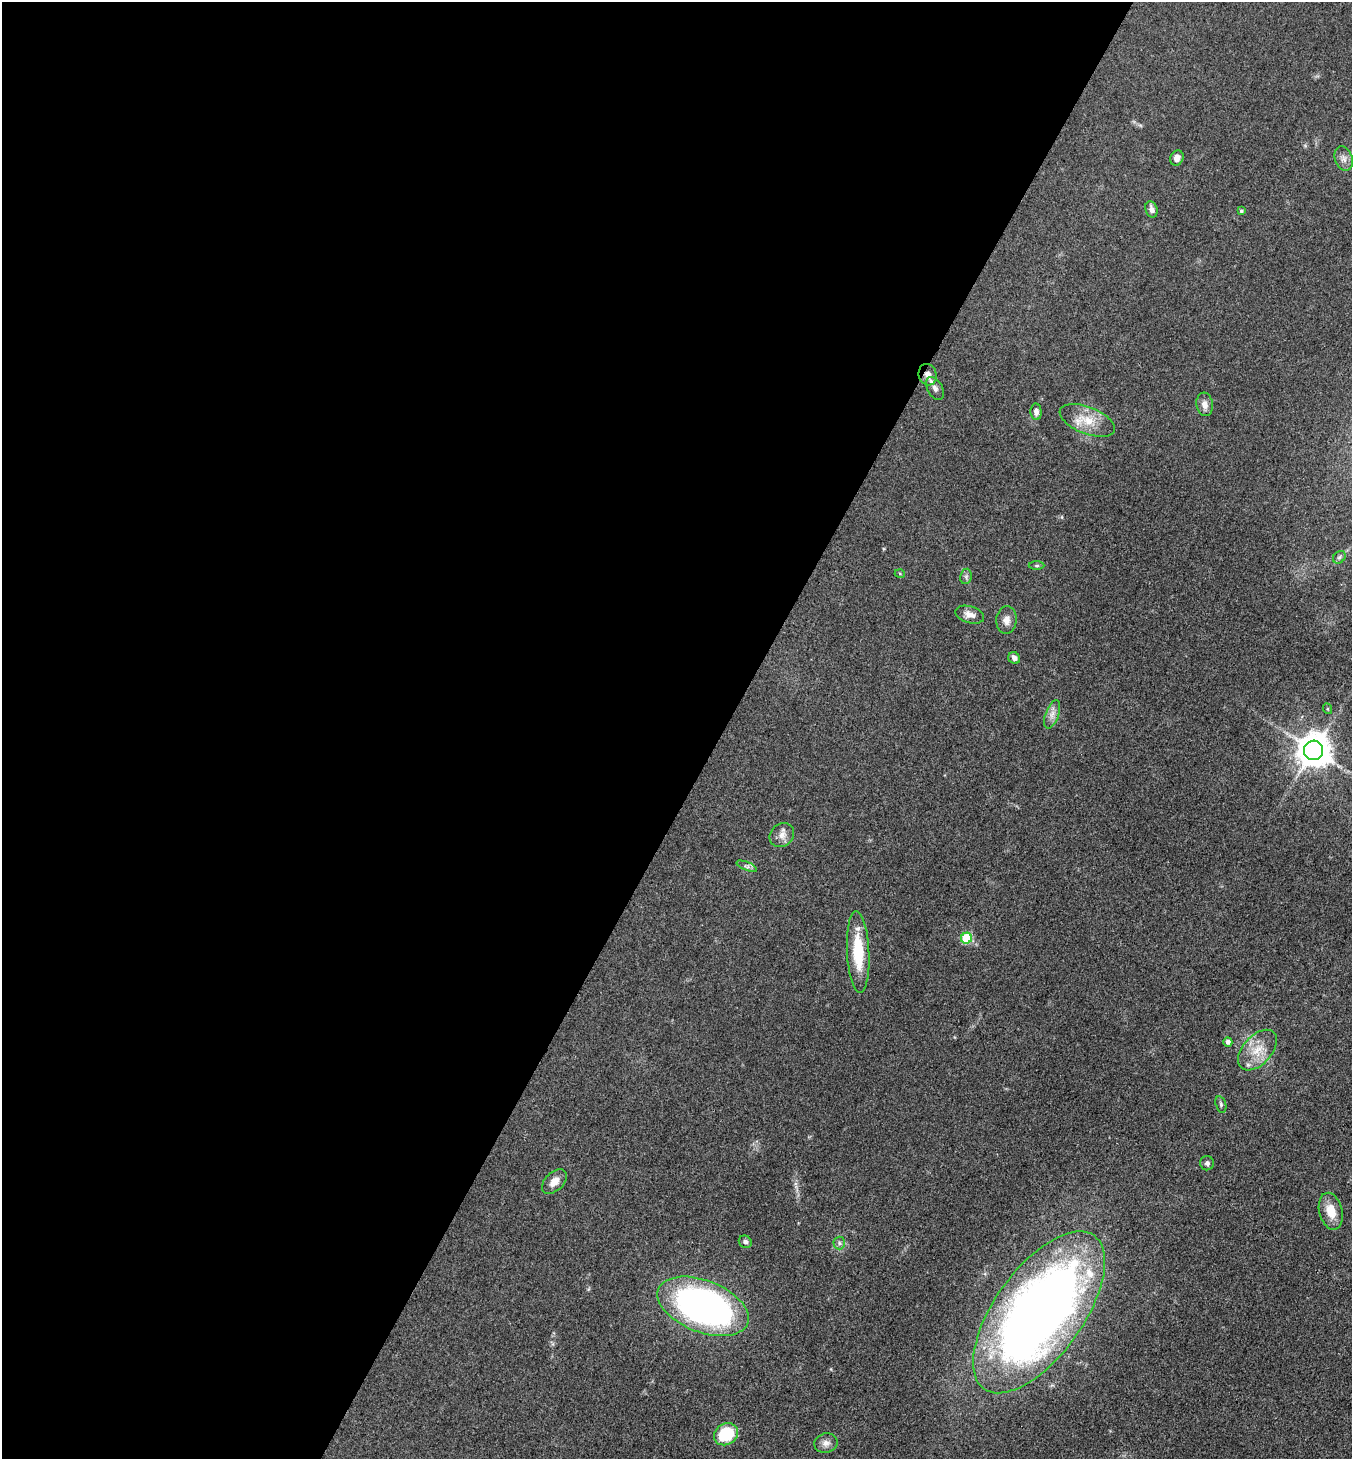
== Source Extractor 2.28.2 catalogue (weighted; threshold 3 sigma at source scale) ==
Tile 5 of 4 x 4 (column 1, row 2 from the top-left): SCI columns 289-1638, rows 2917-4373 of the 5839 x 5832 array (HDU 1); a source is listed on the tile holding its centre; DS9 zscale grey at full resolution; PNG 1354 x 1461 px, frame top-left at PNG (2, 2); each listed source drawn as its Kron ellipse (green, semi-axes under 4 px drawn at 4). Shown black and unused: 54% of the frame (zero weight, under 3 of 4 exposures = <1% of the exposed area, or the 3 px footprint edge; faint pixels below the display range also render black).
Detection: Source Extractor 2.28.2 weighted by HDU 2 'WHT'; one run over the whole footprint, this tile lists its part. Background 0.0829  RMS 0.0057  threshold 0.0257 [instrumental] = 3 sigma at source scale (4.5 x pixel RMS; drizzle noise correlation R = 1.50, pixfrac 1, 0.05/0.05 arcsec/px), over >= 5 px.
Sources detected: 37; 2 inside a brighter listed object's ellipse — not listed separately; the other 35 listed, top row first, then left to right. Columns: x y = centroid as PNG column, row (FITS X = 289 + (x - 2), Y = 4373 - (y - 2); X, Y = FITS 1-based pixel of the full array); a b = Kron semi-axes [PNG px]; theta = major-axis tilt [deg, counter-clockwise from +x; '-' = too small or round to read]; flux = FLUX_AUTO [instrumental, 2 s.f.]
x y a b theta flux
1177 158 8 6 63 3.4
1344 159 13 8 -71 3.3
1151 209 8 6 -74 2.6
1241 211 4 3 - 0.93
928 375 11 9 -73 4.7
935 388 12 7 -61 2.9
1205 404 12 8 -83 4
1036 412 8 5 -87 2.2
1087 420 29 13 -21 13
1339 557 7 5 44 1.2
1037 566 8 4 0 0.94
900 574 5 3 - 0.57
966 576 8 5 80 1.4
970 615 15 8 -17 4.3
1006 620 14 10 85 4.2
1014 658 6 5 - 2.5
1328 709 5 3 - 0.53
1052 714 15 6 70 3.6
1314 750 10 9 - 1200
782 835 13 11 40 4.3
747 866 11 4 -22 1.5
966 938 6 5 - 31
858 952 41 11 -87 24
1228 1042 5 4 - 2.1
1257 1050 24 14 47 12
1221 1105 8 5 -74 1.2
1207 1163 7 7 - 1.6
554 1182 15 9 44 5.8
1331 1211 19 11 -76 9.4
745 1242 7 6 - 1.6
839 1243 6 6 - 1.3
703 1306 48 26 -21 270
1039 1312 94 44 54 590
726 1434 12 10 32 23
826 1443 11 9 12 3.3
Overlapping masked pixels (flux is a lower limit): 1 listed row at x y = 928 375